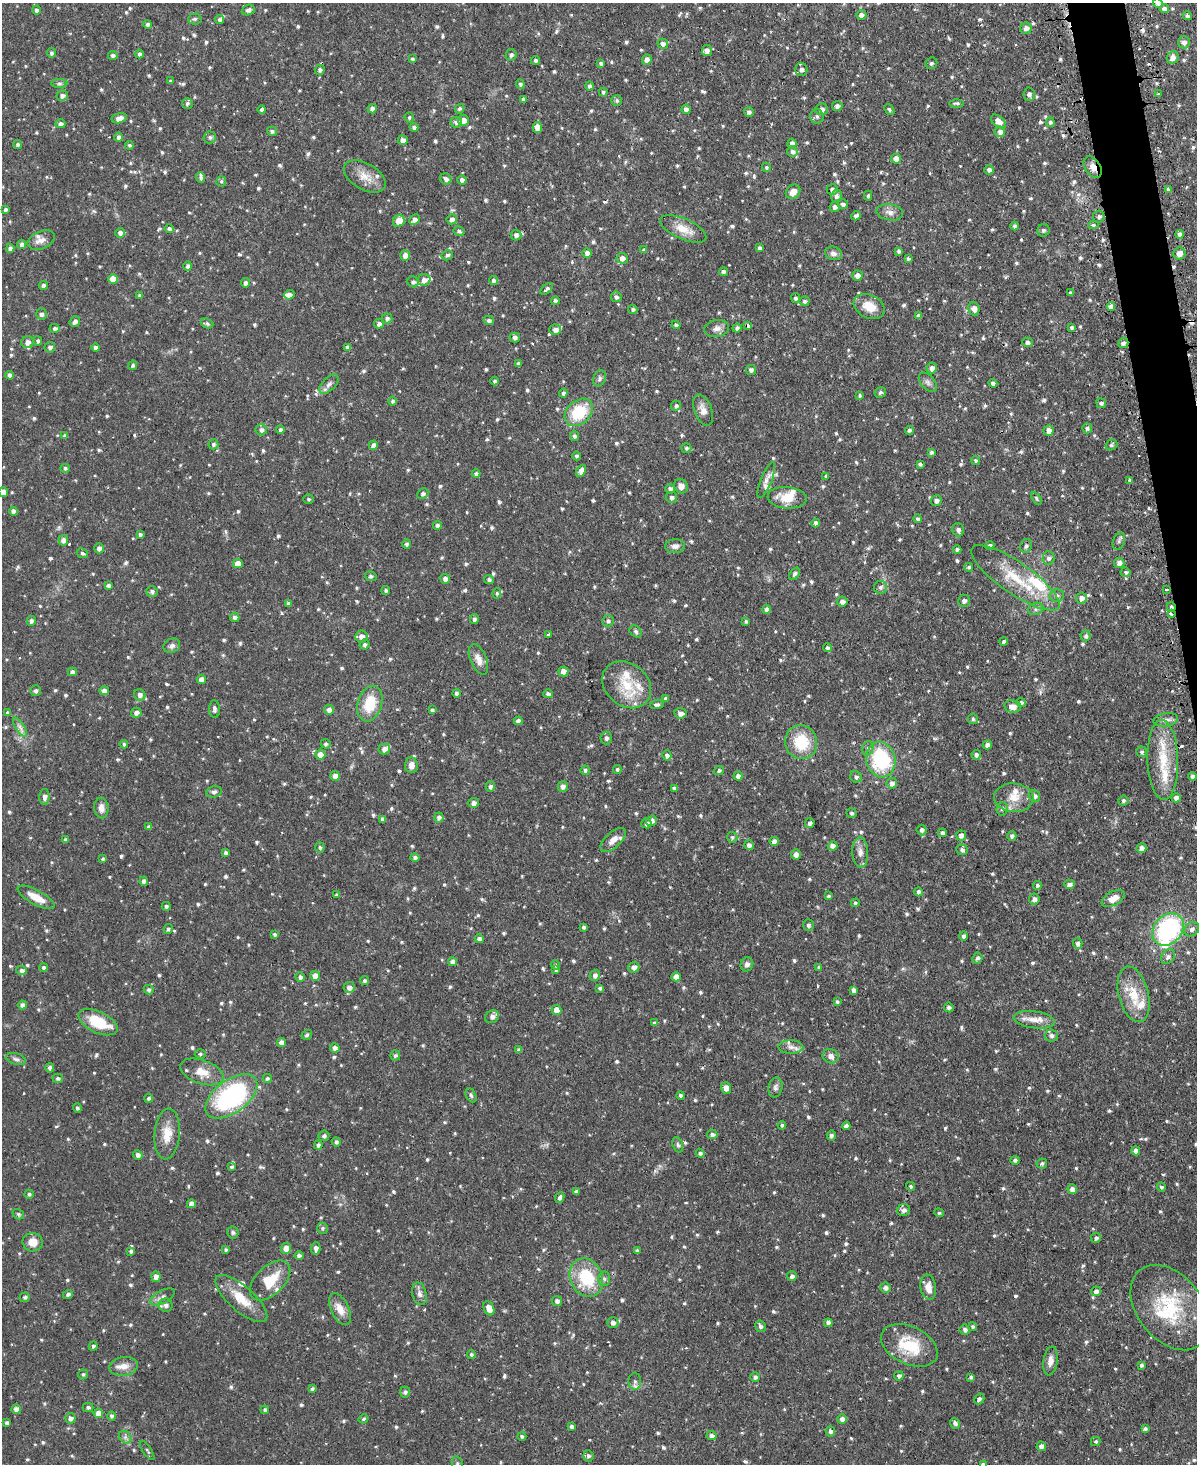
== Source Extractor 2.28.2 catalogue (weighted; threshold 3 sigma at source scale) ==
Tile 6 of 4 x 3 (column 2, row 2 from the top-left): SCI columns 1225-2419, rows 1618-3079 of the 4838 x 4810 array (HDU 1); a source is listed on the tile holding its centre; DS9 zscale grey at full resolution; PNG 1199 x 1466 px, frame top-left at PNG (2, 3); each listed source drawn as its Kron ellipse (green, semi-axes under 4 px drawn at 4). Shown black and unused: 2% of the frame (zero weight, under 2 of 3 exposures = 4% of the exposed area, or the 3 px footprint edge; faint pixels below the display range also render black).
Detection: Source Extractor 2.28.2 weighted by HDU 2 'WHT'; one run over the whole footprint, this tile lists its part. Background 0.0734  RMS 0.0055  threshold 0.0246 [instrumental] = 3 sigma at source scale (4.5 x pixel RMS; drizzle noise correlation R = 1.50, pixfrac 1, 0.05/0.05 arcsec/px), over >= 5 px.
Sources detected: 1013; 1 inside a brighter object's white glare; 10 cosmic-ray / hot-pixel residue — neither listed nor drawn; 26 inside a brighter listed object's ellipse — not listed separately; of the other 976, all 500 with FLUX_AUTO >= 0.97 (the completeness limit of this list) listed and drawn (476 fainter detections not listed), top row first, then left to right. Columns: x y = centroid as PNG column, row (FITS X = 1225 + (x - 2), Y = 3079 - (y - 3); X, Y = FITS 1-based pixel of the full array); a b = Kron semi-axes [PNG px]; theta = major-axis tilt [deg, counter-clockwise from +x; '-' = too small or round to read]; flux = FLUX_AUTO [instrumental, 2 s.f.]
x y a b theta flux
1158 3 5 4 - 1.9
1164 9 4 4 - 2
36 10 4 4 - 1.5
248 10 7 5 23 1.8
861 15 5 4 - 2.4
1187 16 4 4 - 1.3
195 19 7 5 3 1
220 20 4 4 - 1.3
148 24 4 4 - 1.4
1026 28 5 5 - 2.4
1184 42 6 6 - 2.1
663 44 5 5 - 2.1
707 51 5 5 - 2.9
51 53 5 4 - 1.3
139 54 4 4 - 1.3
113 55 5 4 - 1.5
511 55 6 5 - 1.4
1173 57 6 6 - 3.1
412 59 4 4 - 1.1
647 60 5 4 - 2.7
535 61 4 4 - 1.3
601 63 4 3 - 1
931 63 6 5 - 1.1
320 70 5 4 - 1.4
801 70 6 6 - 2.2
170 81 4 3 - 1
59 83 8 4 0 1.1
520 84 5 4 - 1
589 86 4 4 - 1.5
603 92 4 4 - 1
1029 94 6 6 - 1.8
1158 94 4 3 - 1
62 96 6 5 - 1.9
523 99 4 3 - 1.1
617 100 5 5 - 1.2
187 103 5 5 - 1.3
956 103 7 3 0 1.2
837 106 5 5 - 1.9
262 109 4 4 - 1.8
372 109 5 4 - 2
460 109 5 4 - 1.1
686 109 5 4 - 2.2
822 109 6 6 - 2.4
889 110 6 4 -51 1
749 112 5 5 - 1.7
817 116 7 7 - 1.9
409 117 5 4 - 0.98
119 118 8 5 13 3.3
463 120 5 5 - 3.8
998 121 9 5 -39 3.8
456 122 6 5 - 1.7
1050 122 5 4 - 1.2
60 124 5 4 - 1.8
414 127 4 4 - 1.8
537 127 5 4 - 4.7
272 131 5 4 - 1.4
1000 132 5 5 - 2.1
119 137 4 4 - 2.1
210 137 6 6 - 1.5
403 140 5 5 - 2.4
792 143 5 4 - 2.2
18 144 5 4 - 1.2
129 145 4 4 - 1.1
792 151 5 5 - 1.6
896 159 5 5 - 4.3
766 167 5 4 - 1
1093 167 12 7 -56 3.7
989 170 4 4 - 1.6
365 176 23 13 -30 7.6
201 178 5 4 - 1.3
446 179 6 5 - 2
462 180 4 4 - 1.8
221 181 5 5 - 1
832 189 6 5 - 1.9
1168 189 3 3 - 1.3
793 192 8 6 45 4.5
836 196 6 5 - 2
868 196 5 4 - 1
843 204 5 5 - 1.5
835 207 5 5 - 1.8
5 209 4 3 - 1.1
890 212 13 8 -10 3.2
856 216 5 4 - 1.6
1099 217 6 6 - 1.7
452 219 5 5 - 2.1
414 220 6 5 - 2.4
399 221 6 5 - 5.2
1094 225 5 4 - 1.4
1015 226 4 4 - 1.5
169 229 5 4 - 1.4
683 229 25 10 -24 8.1
1043 230 6 6 - 1.4
459 231 5 4 - 1.3
120 233 5 5 - 1.8
1180 234 4 4 - 1.9
516 235 5 5 - 1.9
41 240 14 9 24 3.7
22 244 4 4 - 2
10 248 4 4 - 1.9
760 248 4 4 - 1.4
644 250 4 4 - 1.2
898 251 4 4 - 1.2
587 253 5 4 - 2.2
833 253 8 6 -18 2.3
1179 254 6 6 - 3
405 255 5 5 - 3.5
447 255 6 5 - 1.3
622 258 5 5 - 2.5
908 259 4 4 - 1.2
188 266 5 4 - 1.6
724 272 4 4 - 1.6
857 275 5 5 - 2.3
113 279 5 5 - 6.4
424 280 6 6 - 2.9
493 280 4 4 - 1.5
413 282 6 5 - 1.4
246 283 4 4 - 1.8
43 285 4 4 - 1.8
547 289 7 4 41 1.3
1070 293 4 3 - 1.1
289 295 5 4 - 2.3
140 296 4 4 - 1.6
616 297 5 5 - 1.5
795 298 5 4 - 1.2
555 301 4 4 - 1.3
804 301 5 5 - 1.1
869 306 16 11 -27 9
1111 306 4 4 - 2.3
633 309 4 4 - 1.3
974 309 7 5 -76 3.4
41 314 5 5 - 1.8
918 316 4 4 - 1.7
387 318 5 5 - 1.6
489 320 5 4 - 1.5
75 322 6 4 52 2.1
207 323 6 4 -23 1.1
379 324 5 4 - 1.9
676 325 4 4 - 1.2
747 325 4 3 - 2.3
1072 327 3 3 - 1.2
55 328 5 4 - 1.4
717 328 12 8 9 3
737 328 4 4 - 1.5
555 330 6 5 - 2.5
515 337 5 5 - 1.7
38 341 4 4 - 1
27 342 6 6 - 3
1027 342 5 5 - 2
1123 343 5 5 - 1.8
50 347 5 5 - 1.7
348 347 4 4 - 2.1
96 348 4 4 - 1.9
518 364 4 4 - 1.6
133 365 5 4 - 1.1
932 368 5 5 - 2.3
751 370 5 5 - 1.6
10 375 4 4 - 2.4
599 378 8 6 68 1.6
495 381 4 4 - 1.1
928 382 11 6 -49 2.1
993 383 4 4 - 1.6
329 384 12 6 45 2.5
880 392 6 5 - 1.2
563 393 4 4 - 1.6
860 395 4 4 - 1
393 401 4 4 - 1.3
1101 403 5 4 - 1.3
676 406 5 4 - 1.3
703 410 16 8 -70 4.2
579 412 16 11 42 22
1087 428 5 5 - 1.3
280 429 4 4 - 1.3
261 430 6 5 - 1.8
909 430 4 4 - 1.1
1049 430 5 5 - 3.3
65 436 4 3 - 1.5
574 436 5 4 - 1.3
213 444 5 5 - 1.6
373 445 4 4 - 1.9
1111 445 6 5 - 1.1
686 448 5 5 - 1.1
931 452 4 4 - 1
576 456 4 4 - 1.2
975 461 4 4 - 1.2
920 464 4 3 - 1.1
65 468 5 4 - 1.1
581 471 6 4 65 2.9
476 474 4 4 - 1.3
826 476 4 3 - 0.99
766 480 19 5 67 2.8
1130 480 4 3 - 1.1
681 486 7 6 - 3.5
670 489 5 5 - 2
3 492 5 5 - 3
423 494 6 5 - 1.5
671 497 6 5 - 1.6
787 498 19 11 -5 11
1036 498 7 4 -56 0.99
308 499 5 5 - 0.99
936 501 5 5 - 2
13 511 4 4 - 1.9
918 519 4 4 - 1.4
816 523 4 4 - 1.8
438 525 4 4 - 1.8
958 530 6 5 - 1.7
140 534 4 4 - 1.2
63 540 5 5 - 2.6
1119 541 9 6 71 1.4
407 544 5 4 - 1.3
675 546 10 7 6 2.6
990 546 4 4 - 1.5
1026 546 7 5 62 1.3
99 548 5 5 - 2.5
957 549 4 4 - 1.3
82 553 6 4 -27 1.1
1048 558 6 6 - 1.8
1119 563 5 5 - 2.6
238 564 5 4 - 4.8
969 567 4 4 - 0.98
1126 572 5 5 - 1
795 574 7 4 53 1.3
371 576 6 5 - 0.99
1015 578 52 15 -35 24
445 579 5 5 - 2.3
489 579 5 4 - 1.3
108 586 4 4 - 1.5
880 587 6 6 - 1.4
1167 589 3 3 - 1.3
152 591 6 5 - 1.6
386 591 4 4 - 1.3
497 593 5 4 - 0.98
1057 595 7 6 - 1.7
1081 598 5 5 - 2.7
964 601 6 6 - 1.6
842 602 5 5 - 2.2
288 603 4 4 - 1.1
1171 607 5 4 - 1.3
767 609 4 4 - 2.1
1036 609 8 6 23 1.5
1171 614 3 3 - 1.2
235 617 5 4 - 1.7
474 619 5 4 - 1.5
31 621 5 4 - 1.5
608 621 6 5 - 1.5
746 621 4 3 - 1.1
636 632 7 5 -41 1.2
549 634 3 3 - 1.2
361 636 6 6 - 3.1
1086 636 5 5 - 1.5
1004 641 4 4 - 1.2
365 644 5 5 - 1.4
172 646 9 7 27 2
827 648 4 4 - 1.5
478 659 16 8 -67 4.7
563 671 5 5 - 3.6
72 672 4 4 - 2.1
201 679 5 4 - 3.3
627 685 26 21 -40 19
36 691 5 5 - 1.4
104 691 4 4 - 2.8
456 693 4 4 - 1.5
548 694 5 4 - 1.4
140 695 6 5 - 2.2
665 698 4 4 - 0.97
1021 702 4 4 - 1.2
370 704 18 12 72 16
657 704 7 4 7 1.5
1013 706 8 6 -9 4
214 709 9 5 -87 1.4
329 710 5 5 - 2.4
432 710 4 3 - 1.2
8 713 4 4 - 1.5
136 713 5 5 - 2
680 713 6 5 - 2.4
973 719 5 5 - 1.1
1166 720 12 6 9 2.8
518 721 4 4 - 2.2
20 727 11 4 -57 2
606 738 6 6 - 1.8
801 742 17 16 - 19
124 744 4 4 - 1.1
326 744 5 4 - 1.1
987 745 5 4 - 2.4
868 748 7 5 73 1.5
384 749 5 5 - 2.7
1142 752 5 5 - 1.1
320 755 5 5 - 4.2
667 755 5 4 - 1.7
976 755 5 4 - 1.7
881 760 18 14 -76 40
1163 760 40 15 -88 21
411 765 8 6 -85 3.4
617 769 4 4 - 1.2
585 770 5 4 - 1.2
719 771 5 4 - 1.1
335 776 5 5 - 2.8
738 776 4 4 - 2.1
1193 776 4 4 - 1.4
856 777 6 5 - 1.5
892 783 5 5 - 2.2
490 786 5 5 - 1.6
563 786 5 5 - 2.4
674 788 4 4 - 1.7
214 792 8 5 13 1.4
1034 796 6 5 - 2.2
44 797 8 5 -89 2.3
1014 798 20 14 -5 8.9
1176 798 4 4 - 2.2
1123 800 5 5 - 1.2
473 803 5 5 - 2.5
101 808 10 7 -83 3.5
1002 809 7 5 85 1.3
851 813 5 5 - 1.1
439 818 5 4 - 1.7
382 819 4 3 - 1.8
652 821 5 5 - 2.3
646 823 5 5 - 2
810 823 5 4 - 1.7
149 827 4 4 - 1.7
922 830 5 5 - 1.6
942 833 4 4 - 1.4
961 835 5 5 - 2.5
1012 836 4 4 - 1.5
732 837 5 5 - 1
66 840 4 4 - 1.5
613 840 15 7 42 4.8
774 841 4 4 - 2.3
749 845 5 4 - 2.1
833 846 5 4 - 3.2
320 847 5 5 - 1.1
1141 848 5 5 - 2.6
962 850 6 5 - 1.5
860 852 15 8 -87 3.7
226 853 4 4 - 1.6
796 854 5 4 - 2.5
415 857 4 4 - 1.6
103 859 4 4 - 1
144 881 4 4 - 1.9
1069 884 5 4 - 2
1037 885 4 4 - 1
918 892 4 4 - 1.5
336 895 3 3 - 1.3
829 896 4 3 - 1
36 897 20 7 -29 8.1
1034 899 5 5 - 2.2
1113 899 12 7 28 5.4
855 903 4 4 - 1
166 906 4 4 - 1.4
808 925 6 5 - 1.5
583 927 4 3 - 1.1
168 929 5 4 - 1.1
1168 929 18 14 48 71
1192 929 8 6 42 2
274 935 4 4 - 1.3
963 936 4 4 - 1.3
479 939 4 4 - 1.5
1078 943 5 5 - 1.8
1168 957 8 6 48 1.7
977 958 5 5 - 1.6
453 962 4 4 - 2.3
747 964 7 6 - 2
555 965 5 4 - 0.97
634 967 6 5 - 2.5
819 967 4 4 - 1
44 968 4 4 - 1.5
22 970 5 4 - 1.9
556 970 4 4 - 1.1
595 975 6 5 - 2.2
315 976 5 5 - 3.7
300 977 5 4 - 1.6
676 977 4 4 - 4.2
365 981 4 4 - 1.3
349 988 5 5 - 2.6
600 988 4 3 - 1.1
149 990 5 4 - 1
854 990 4 4 - 2.1
1134 994 28 15 -76 14
837 1002 4 4 - 1.1
22 1005 4 4 - 2.2
949 1007 5 4 - 1.2
556 1010 5 5 - 4.6
492 1017 7 6 - 2.4
1034 1020 21 8 -7 6.2
98 1022 21 10 -25 18
654 1023 4 4 - 1.1
307 1035 5 4 - 1
1051 1035 6 6 - 1.8
282 1043 4 4 - 3
791 1047 12 7 -1 3
335 1048 4 4 - 2
519 1050 4 4 - 1.4
200 1054 5 4 - 1
395 1055 5 5 - 1.1
831 1056 8 7 - 2.7
16 1059 10 5 -15 1.6
50 1068 5 4 - 1.3
202 1072 22 11 -20 7.6
58 1078 5 4 - 1.4
267 1078 4 4 - 1.3
775 1087 10 7 79 1.8
726 1088 5 5 - 3.2
471 1095 7 4 -63 1
681 1095 4 4 - 1.3
231 1096 30 16 36 87
149 1098 4 4 - 1.2
77 1108 5 4 - 1.2
782 1125 4 4 - 1
846 1126 4 4 - 2.3
167 1134 25 12 85 9.4
712 1134 5 4 - 1.7
324 1136 5 5 - 1.5
831 1136 5 4 - 1.6
336 1142 5 4 - 1.4
318 1145 4 4 - 1.5
678 1145 8 5 -70 1.1
1136 1151 4 4 - 2.2
700 1153 4 4 - 1.1
138 1155 5 4 - 1.9
1015 1160 4 4 - 1.2
1042 1163 5 5 - 1.2
231 1167 4 3 - 1
911 1186 5 4 - 1.2
1161 1187 4 4 - 1.2
1072 1189 5 4 - 2.4
576 1192 4 4 - 1.5
29 1194 4 4 - 1.1
560 1198 6 4 65 1.6
191 1204 4 4 - 2.9
904 1210 6 6 - 2.1
939 1213 5 4 - 1.1
18 1214 6 5 - 1.1
323 1228 5 5 - 0.99
233 1232 6 5 - 1.1
1096 1238 5 5 - 1.3
33 1242 10 9 - 6.3
286 1248 5 5 - 4.4
316 1248 6 4 87 2.2
226 1250 4 4 - 0.99
131 1251 4 4 - 1.2
637 1251 4 4 - 1.6
299 1255 5 4 - 1.6
792 1276 5 4 - 1.7
156 1277 5 4 - 3.7
586 1278 20 16 -65 28
604 1279 7 6 - 1.5
270 1280 24 14 44 15
928 1287 13 7 -82 4.6
885 1288 5 5 - 1.9
1096 1291 5 5 - 2.2
68 1294 5 4 - 1.4
419 1294 11 7 -76 2.4
25 1297 5 5 - 1.2
162 1297 14 6 28 2.8
241 1299 33 12 -41 13
557 1301 5 5 - 1.9
166 1305 7 6 - 2.4
489 1308 7 5 -66 4.6
1170 1308 48 32 -51 38
340 1309 17 9 -64 5.9
613 1323 5 5 - 2.1
828 1323 4 4 - 2.2
760 1326 6 4 -59 1.4
973 1327 4 4 - 1.1
965 1330 5 5 - 1.7
909 1345 30 18 -26 23
93 1346 4 4 - 1.2
471 1354 4 4 - 1.1
1050 1361 14 7 82 3.8
1141 1365 4 4 - 1.5
124 1366 14 9 9 4.7
83 1374 5 5 - 1
899 1376 4 4 - 1.8
755 1377 5 4 - 1.3
971 1377 4 3 - 1.2
635 1381 8 6 -89 1.9
312 1389 4 3 - 0.99
405 1392 5 5 - 1.3
979 1399 6 4 58 1.3
88 1407 5 4 - 1.2
16 1409 5 4 - 2.6
265 1410 4 4 - 1.2
98 1413 4 4 - 4.1
112 1416 4 4 - 1.4
70 1418 5 5 - 1.9
363 1419 5 4 - 1
842 1419 5 4 - 2.3
7 1423 4 4 - 1.5
955 1423 5 4 - 1.7
572 1427 4 4 - 1.6
1145 1429 4 3 - 1.4
830 1431 5 5 - 1.6
522 1436 4 3 - 1.2
711 1436 5 4 - 2.1
125 1437 7 5 -46 1.5
1096 1441 5 4 - 0.97
1041 1446 5 4 - 2.5
147 1451 11 4 -56 1
588 1456 5 5 - 1.4
457 1464 8 5 -80 1.4
983 1464 4 4 - 1.1
Overlapping masked pixels (flux is a lower limit): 3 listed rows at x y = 1093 167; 747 325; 1171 607
Isophote crosses this tile's border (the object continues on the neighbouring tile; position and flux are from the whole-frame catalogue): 4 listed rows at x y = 1158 3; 3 492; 457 1464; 983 1464